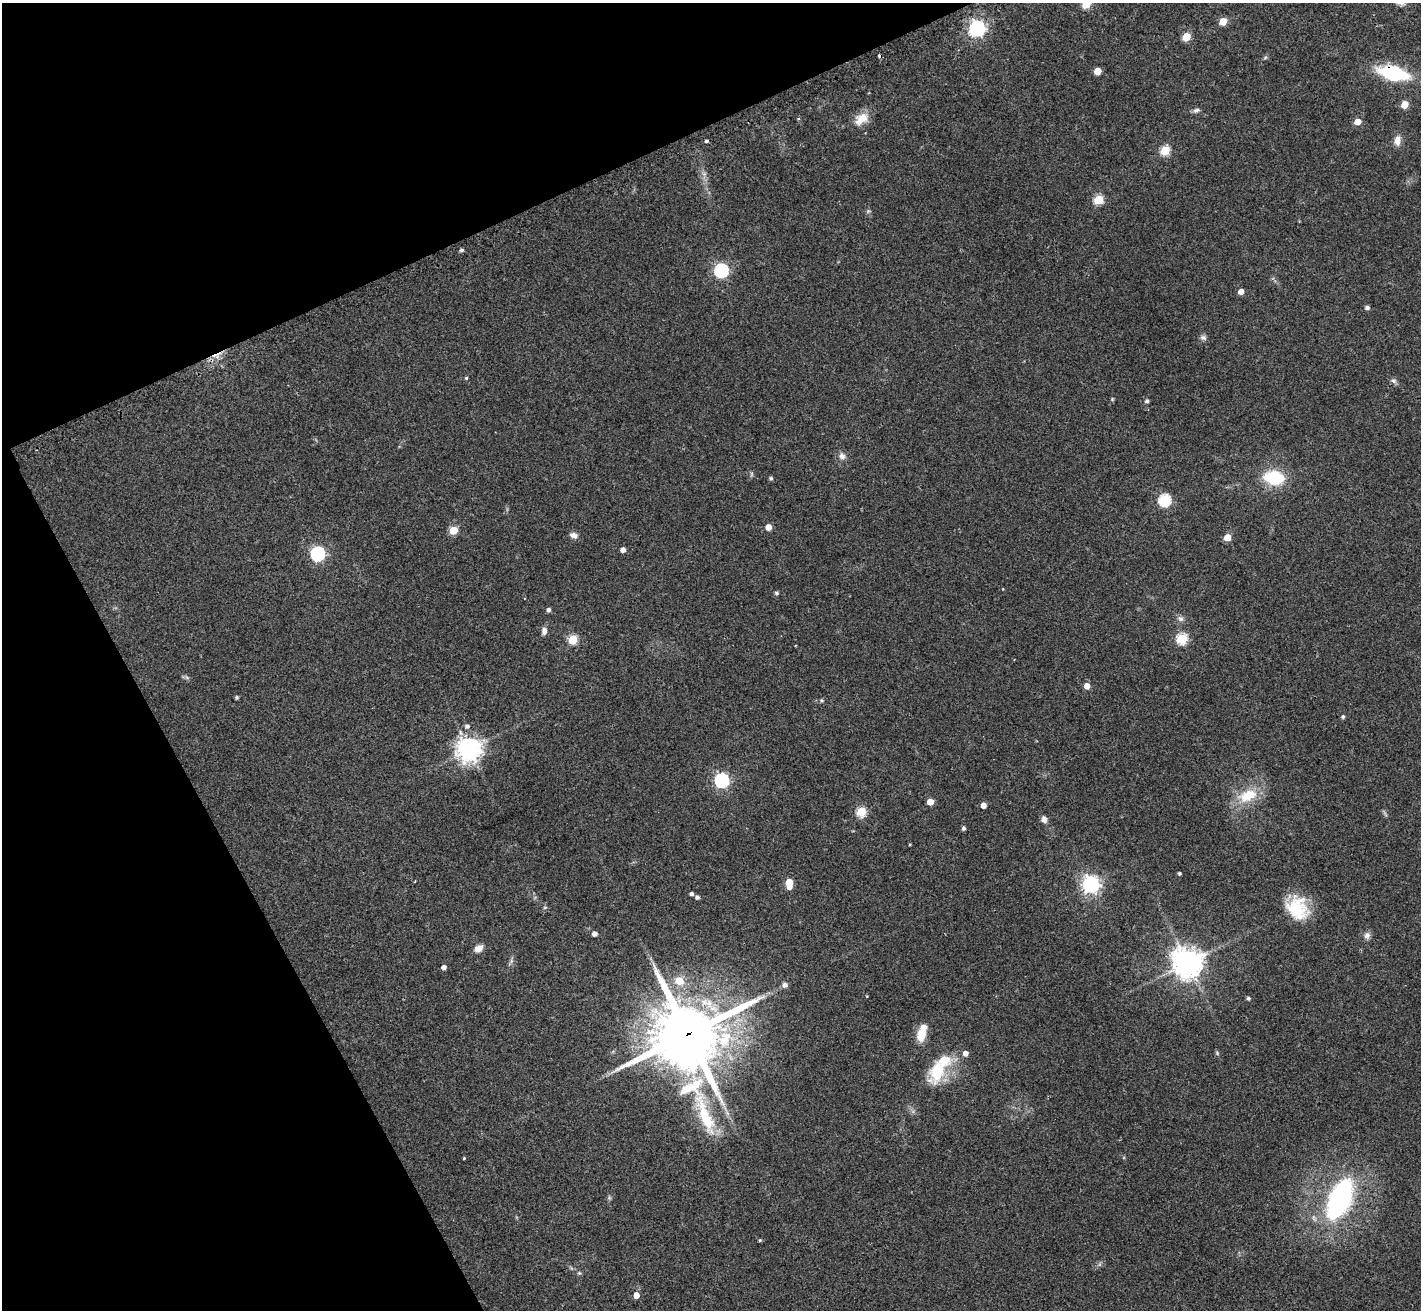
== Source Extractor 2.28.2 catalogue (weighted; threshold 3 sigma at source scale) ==
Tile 5 of 4 x 4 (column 1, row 2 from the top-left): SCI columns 19-1437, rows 2925-4232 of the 5709 x 5715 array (HDU 1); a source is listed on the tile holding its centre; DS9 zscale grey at full resolution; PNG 1423 x 1312 px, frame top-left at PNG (2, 3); no overlay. Shown black and unused: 23% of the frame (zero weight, under 2 of 3 exposures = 2% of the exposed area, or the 3 px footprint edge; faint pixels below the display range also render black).
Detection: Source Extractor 2.28.2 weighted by HDU 2 'WHT'; one run over the whole footprint, this tile lists its part. Background 0.0398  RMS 0.0066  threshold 0.0298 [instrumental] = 3 sigma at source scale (4.5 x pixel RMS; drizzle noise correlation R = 1.50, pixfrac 1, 0.05/0.05 arcsec/px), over >= 5 px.
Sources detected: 83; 2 cosmic-ray / hot-pixel residue — not listed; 3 inside a brighter listed object's ellipse — not listed separately; the other 78 listed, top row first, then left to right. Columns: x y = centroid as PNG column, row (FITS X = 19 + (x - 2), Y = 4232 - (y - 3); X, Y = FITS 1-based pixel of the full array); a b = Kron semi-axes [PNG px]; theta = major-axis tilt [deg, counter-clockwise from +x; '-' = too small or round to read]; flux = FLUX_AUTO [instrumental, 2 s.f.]
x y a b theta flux
1086 4 5 5 - 22
1223 21 5 5 - 16
977 28 7 6 - 220
1186 37 5 5 - 19
1265 58 6 4 20 0.91
1097 71 5 5 - 11
1393 73 23 11 -13 60
1404 104 5 5 - 13
1196 110 10 5 7 1.7
861 119 20 12 38 9.6
1357 122 5 4 - 8.4
1397 140 12 8 89 5.1
706 141 4 3 - 6.3
1165 150 5 5 - 38
1099 199 5 5 - 33
868 211 5 5 - 0.99
462 250 5 4 - 1.4
721 270 6 6 - 110
1241 291 4 4 - 6.6
1367 308 5 4 - 2
1203 338 9 7 -15 2
466 378 4 4 - 0.82
1394 381 9 4 -36 1.7
1147 401 4 4 - 1.6
842 456 9 8 - 3.1
1274 477 18 11 -6 35
771 478 4 4 - 1.2
1164 500 6 6 - 78
768 527 5 4 - 7.8
453 530 5 5 - 22
574 535 10 6 -24 3.3
1227 537 5 5 - 14
623 550 4 4 - 3.8
318 554 6 6 - 130
776 593 5 4 - 1.3
549 610 5 4 - 2
1180 619 10 6 -29 2.3
544 631 10 7 -89 2.8
1182 639 5 5 - 52
573 640 5 5 - 32
1087 686 5 5 - 7.1
237 697 4 3 - 1.2
821 700 5 4 - 0.8
1343 717 5 4 - 1.2
467 726 6 5 - 2
469 750 8 7 - 650
722 780 6 6 - 140
1247 796 25 14 20 20
930 802 5 5 - 10
983 805 4 4 - 5.4
861 812 5 5 - 36
1044 819 7 6 - 3.2
963 828 4 4 - 1.8
1179 873 3 3 - 1.1
789 883 7 5 -86 21
1091 884 7 6 - 280
691 894 4 4 - 1.7
697 897 5 4 - 1.6
545 907 6 3 19 0.74
1297 908 28 22 -54 28
594 934 5 4 - 3
1367 935 10 8 74 2.7
479 948 10 7 37 4.6
1187 963 9 9 - 970
444 967 4 4 - 2.9
679 981 6 6 - 13
785 985 7 7 - 2.5
1248 998 4 4 - 1.4
688 1034 26 24 17 3800
921 1035 16 10 79 10
965 1053 5 5 - 3.9
1217 1053 5 5 - 0.85
937 1071 36 20 67 26
705 1115 67 15 -71 37
464 1158 3 3 - 0.59
1339 1199 41 21 66 110
760 1240 4 4 - 0.74
636 1295 5 4 - 6.5
Overlapping masked pixels (flux is a lower limit): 2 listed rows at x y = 1393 73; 688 1034
Isophote crosses this tile's border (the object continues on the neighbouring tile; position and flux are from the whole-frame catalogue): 1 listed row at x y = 1086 4